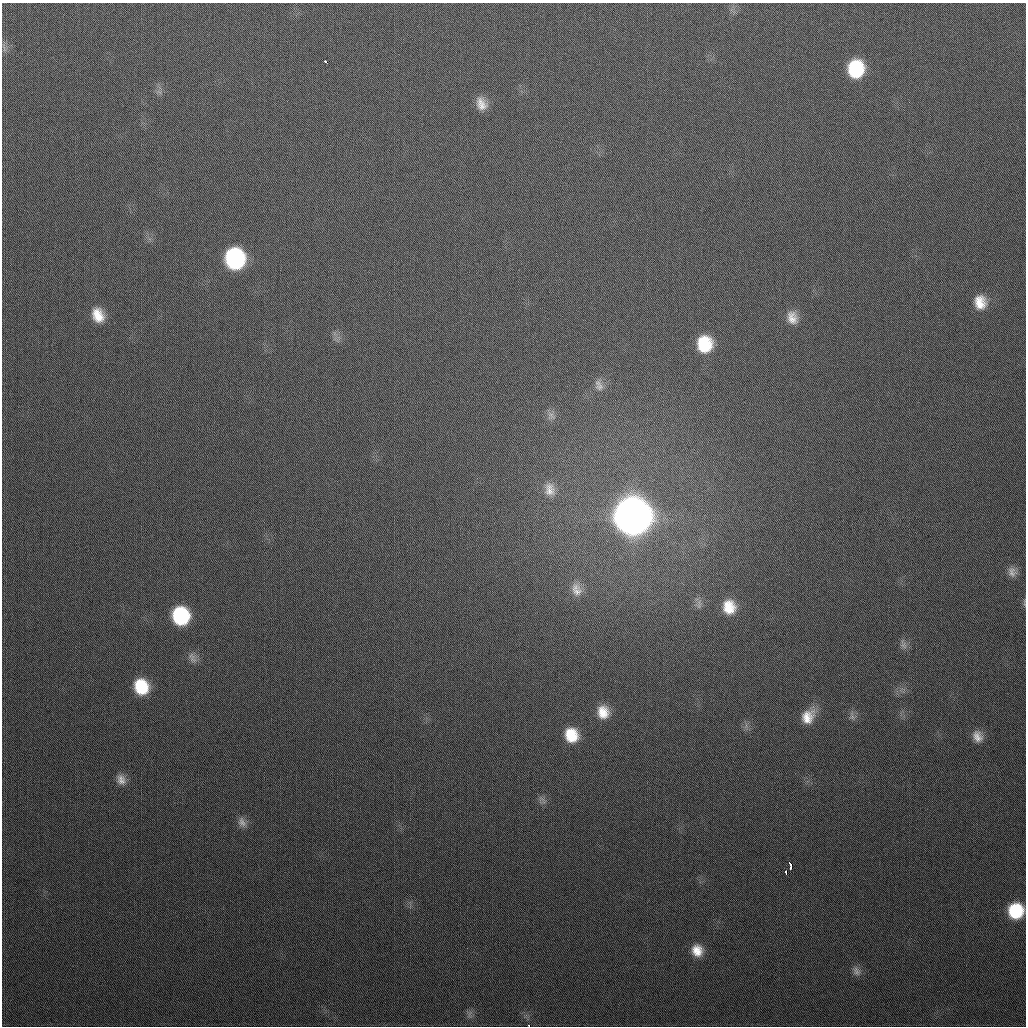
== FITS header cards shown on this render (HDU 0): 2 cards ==
NAXIS1  =                 1024
NAXIS2  =                 1024

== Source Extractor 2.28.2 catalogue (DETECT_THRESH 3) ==
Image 1024 x 1024 px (HDU 0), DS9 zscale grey, 1 PNG px = 1 image px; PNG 1028 x 1028 px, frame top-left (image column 1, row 1024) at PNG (2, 3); no overlay
Background 304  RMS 17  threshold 49.8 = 3 sigma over >= 5 px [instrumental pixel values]
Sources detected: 28; all 28 listed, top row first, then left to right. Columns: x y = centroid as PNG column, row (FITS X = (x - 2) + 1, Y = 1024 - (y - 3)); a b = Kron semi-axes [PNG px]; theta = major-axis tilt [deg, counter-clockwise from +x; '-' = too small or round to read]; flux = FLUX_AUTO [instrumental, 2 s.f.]
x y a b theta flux
326 62 3 3 - 5.7e+03
856 69 16 13 86 6.2e+04
481 104 17 11 -67 1.1e+04
235 259 16 14 -77 1.6e+05
980 302 17 14 -81 1.8e+04
98 315 17 12 -68 1.8e+04
792 318 17 12 -74 1.1e+04
704 344 16 14 -87 4.3e+04
599 385 15 9 -70 7.0e+03
550 490 17 12 -82 1.1e+04
632 516 17 16 - 3.4e+06
1012 572 14 9 -80 6.9e+03
576 590 18 12 -65 1.1e+04
729 607 17 15 -81 2.3e+04
181 616 15 13 -72 8.6e+04
141 687 15 13 -68 4.2e+04
603 712 16 13 -77 1.7e+04
807 717 18 15 70 1.7e+04
571 735 15 13 -71 2.8e+04
977 736 15 11 -70 9.1e+03
121 780 14 11 -67 7.8e+03
242 822 13 8 -57 6.1e+03
790 865 7 3 -78 1.1e+04
786 872 3 2 - 1.3e+04
1016 911 13 13 - 5.1e+04
697 951 13 12 - 1.4e+04
856 971 12 7 -62 5.1e+03
529 1025 3 2 - 1.0e+04
At the frame edge (FLAGS 8, measured only in part): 1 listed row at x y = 529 1025